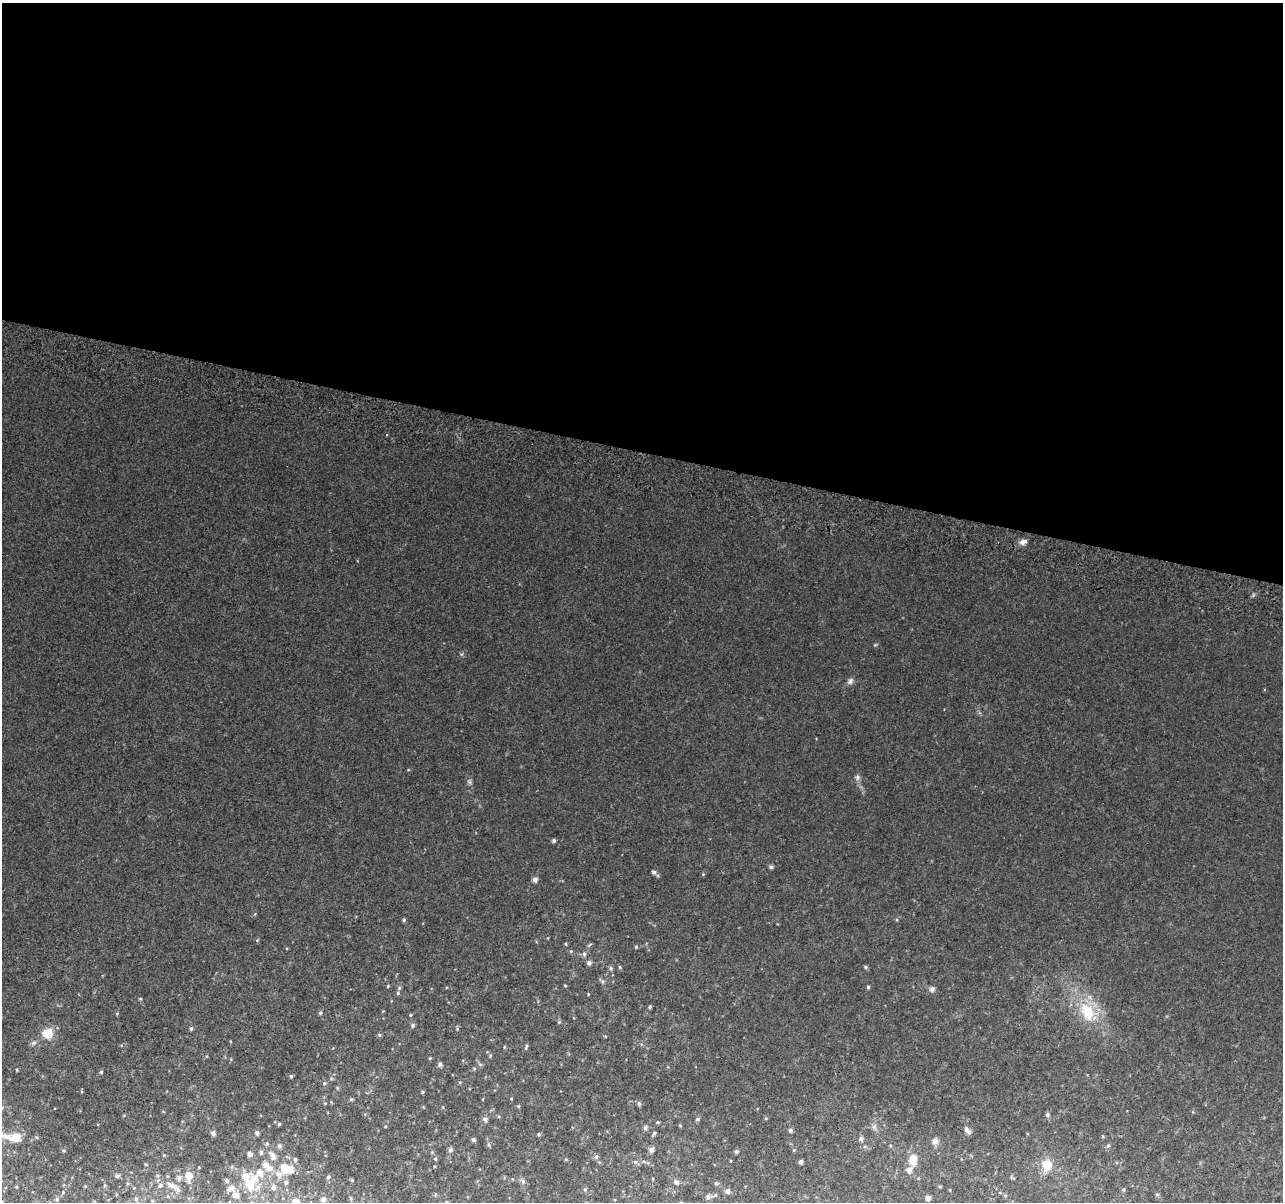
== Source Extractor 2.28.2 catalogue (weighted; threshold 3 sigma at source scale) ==
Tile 3 of 4 x 4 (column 3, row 1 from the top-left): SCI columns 2580-3860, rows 3930-5129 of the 5152 x 5395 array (HDU 1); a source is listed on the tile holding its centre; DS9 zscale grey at full resolution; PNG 1285 x 1204 px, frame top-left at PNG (2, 3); no overlay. Shown black and unused: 37% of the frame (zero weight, under 2 of 3 exposures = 2% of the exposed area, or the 3 px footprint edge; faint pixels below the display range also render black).
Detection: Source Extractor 2.28.2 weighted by HDU 2 'WHT'; one run over the whole footprint, this tile lists its part. Background 0.0671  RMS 0.0096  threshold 0.0433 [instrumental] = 3 sigma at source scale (4.5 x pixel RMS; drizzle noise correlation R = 1.50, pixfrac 1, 0.0396/0.0396 arcsec/px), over >= 5 px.
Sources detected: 112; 7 inside a brighter listed object's ellipse — not listed separately; the other 105 listed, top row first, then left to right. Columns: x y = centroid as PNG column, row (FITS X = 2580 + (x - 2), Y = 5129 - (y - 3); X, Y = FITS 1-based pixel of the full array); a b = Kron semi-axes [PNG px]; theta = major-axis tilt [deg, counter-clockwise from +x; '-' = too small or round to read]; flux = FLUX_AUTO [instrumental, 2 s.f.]
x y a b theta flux
1023 542 10 7 28 4.4
875 645 6 3 18 0.96
850 681 9 7 57 3.2
857 777 8 6 90 2.7
554 840 5 4 - 1.8
771 867 5 4 - 2.2
654 872 6 5 - 2
535 879 5 5 - 3.8
404 920 4 4 - 1.5
257 940 4 4 - 0.95
566 944 5 3 - 0.78
636 947 5 4 - 0.99
571 951 4 3 - 0.82
584 954 6 5 - 2
589 963 6 5 - 2.4
865 967 5 4 - 1.3
611 968 6 5 - 1.6
602 981 6 4 -71 1.5
565 985 5 3 - 0.7
868 987 4 4 - 1.2
399 988 5 5 - 1.4
932 989 6 6 - 3.6
398 993 5 5 - 1.3
140 999 5 3 - 0.8
650 1007 4 4 - 1.4
1087 1012 30 19 -63 36
117 1013 5 3 - 0.82
320 1013 5 4 - 1.3
410 1015 5 3 - 0.78
559 1022 5 5 - 1
413 1025 5 5 - 1.8
191 1028 5 4 - 1.5
47 1033 13 12 - 15
379 1035 5 4 - 1.3
526 1047 7 3 72 1.3
440 1064 6 5 - 2.1
474 1069 5 4 - 1.1
17 1070 4 3 - 0.79
101 1072 4 4 - 1.1
291 1076 5 4 - 1.1
460 1082 5 3 - 0.83
324 1083 5 4 - 1.3
422 1092 4 4 - 1.1
351 1099 5 4 - 1.4
639 1103 6 5 - 2
519 1106 5 3 - 0.9
1047 1115 6 5 - 2
485 1119 6 6 - 2.7
697 1119 6 4 22 1.3
658 1122 4 4 - 1.1
279 1124 4 4 - 1.3
645 1128 7 5 74 2
791 1130 4 4 - 1.9
968 1130 12 6 -45 3.3
213 1133 5 5 - 2.9
257 1133 5 5 - 2.4
538 1134 5 3 - 1
654 1134 8 3 54 1.4
15 1137 17 7 -7 21
861 1139 6 5 - 2.4
473 1140 5 5 - 1.7
935 1141 8 7 - 4.4
489 1145 6 4 -72 1.2
279 1146 6 5 - 1.7
1108 1146 6 4 60 1.8
450 1150 6 5 - 2.1
651 1150 6 6 - 3.3
261 1152 6 4 90 2
736 1152 5 4 - 1.4
250 1154 7 5 -29 2.7
272 1156 13 7 -63 6.4
596 1157 6 5 - 1.9
295 1159 6 5 - 1.5
435 1159 5 4 - 1.1
913 1160 14 10 90 12
635 1162 6 5 - 1.6
801 1162 4 4 - 2.4
1046 1164 8 8 - 20
269 1168 14 8 -2 7.1
286 1169 13 8 -20 22
117 1176 6 4 14 1.9
189 1176 9 6 -85 10
179 1177 6 5 - 2.5
328 1177 5 5 - 1.4
352 1180 4 4 - 0.85
227 1181 5 5 - 1.8
523 1181 7 5 -69 2.3
286 1182 6 5 - 2
676 1182 6 5 - 2.8
250 1183 25 15 59 28
716 1183 5 4 - 1.3
160 1185 7 5 41 1.7
171 1185 12 6 -33 5
273 1187 8 6 74 3.1
231 1188 12 8 10 5.9
585 1189 5 4 - 1.4
1123 1190 5 4 - 1.2
728 1191 6 5 - 2.9
1157 1194 6 4 0 1
708 1196 6 6 - 2.6
928 1198 6 5 - 3.4
57 1199 5 5 - 1.4
136 1199 6 5 - 1.6
323 1199 7 6 - 3.5
296 1202 6 6 - 14
Isophote crosses this tile's border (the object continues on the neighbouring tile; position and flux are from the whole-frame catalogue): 1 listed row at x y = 296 1202
Unlisted compact peaks at least as high as the median listed source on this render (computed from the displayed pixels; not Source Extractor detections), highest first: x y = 1253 595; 457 1029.